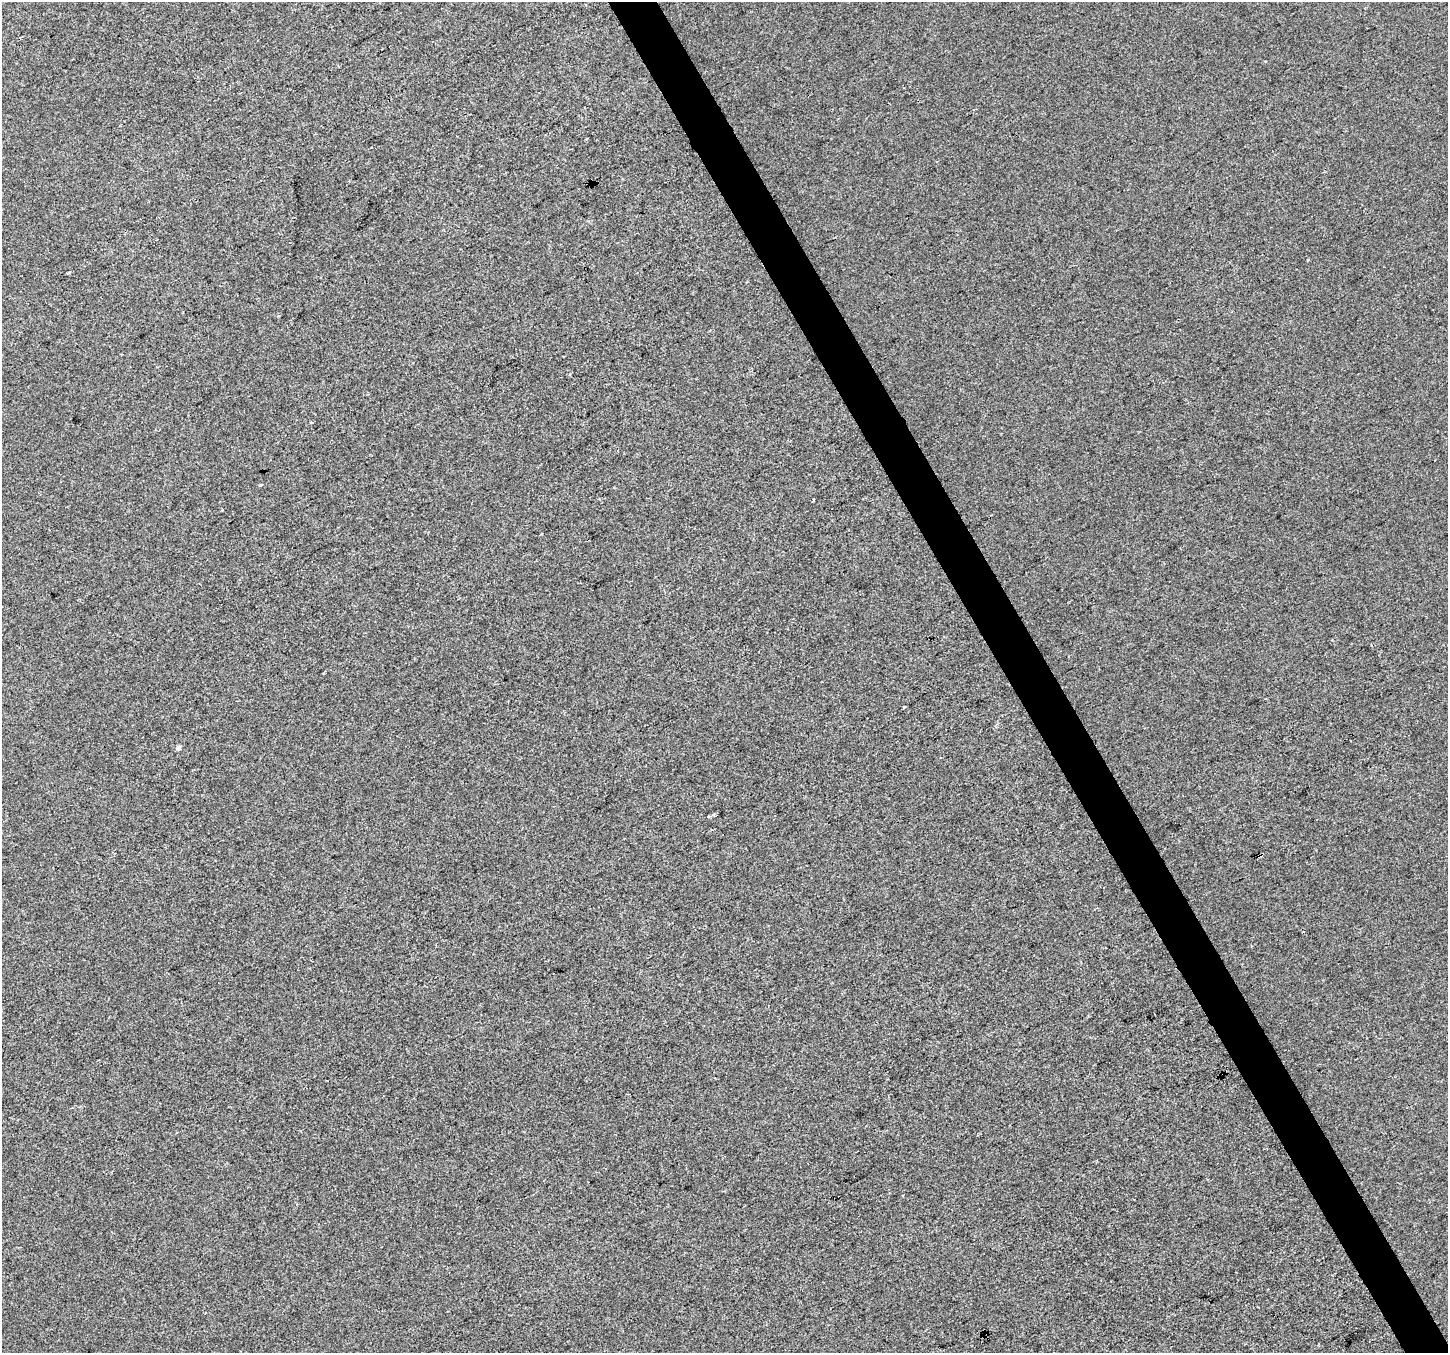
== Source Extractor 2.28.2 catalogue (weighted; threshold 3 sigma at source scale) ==
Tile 6 of 4 x 4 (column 2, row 2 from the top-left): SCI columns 1449-2894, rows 2867-4217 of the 5787 x 5673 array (HDU 1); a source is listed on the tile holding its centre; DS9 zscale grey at full resolution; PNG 1450 x 1355 px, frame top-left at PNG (2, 2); no overlay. Shown black and unused: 3% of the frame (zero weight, under 2 of 3 exposures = <1% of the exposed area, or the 3 px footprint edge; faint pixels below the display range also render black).
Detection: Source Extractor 2.28.2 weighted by HDU 2 'WHT'; one run over the whole footprint, this tile lists its part. Background -4.23e-04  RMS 0.0056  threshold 0.0253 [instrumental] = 3 sigma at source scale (4.5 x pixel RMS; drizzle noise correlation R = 1.50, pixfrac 1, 0.0396/0.0396 arcsec/px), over >= 5 px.
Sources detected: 8; all 8 listed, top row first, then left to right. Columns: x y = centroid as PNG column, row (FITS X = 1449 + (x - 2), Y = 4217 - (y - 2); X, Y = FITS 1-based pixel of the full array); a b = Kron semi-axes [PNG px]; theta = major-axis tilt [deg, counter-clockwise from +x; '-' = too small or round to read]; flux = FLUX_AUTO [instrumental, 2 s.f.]
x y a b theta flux
1307 260 3 2 - 0.76
312 423 3 3 - 0.96
813 500 4 2 - 1.2
904 707 3 3 - 0.87
178 748 6 5 - 1.5
714 814 4 4 - 0.62
708 816 3 3 - 1.8
1261 855 3 3 - 2.6
Overlapping masked pixels (flux is a lower limit): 1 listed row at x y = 1261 855